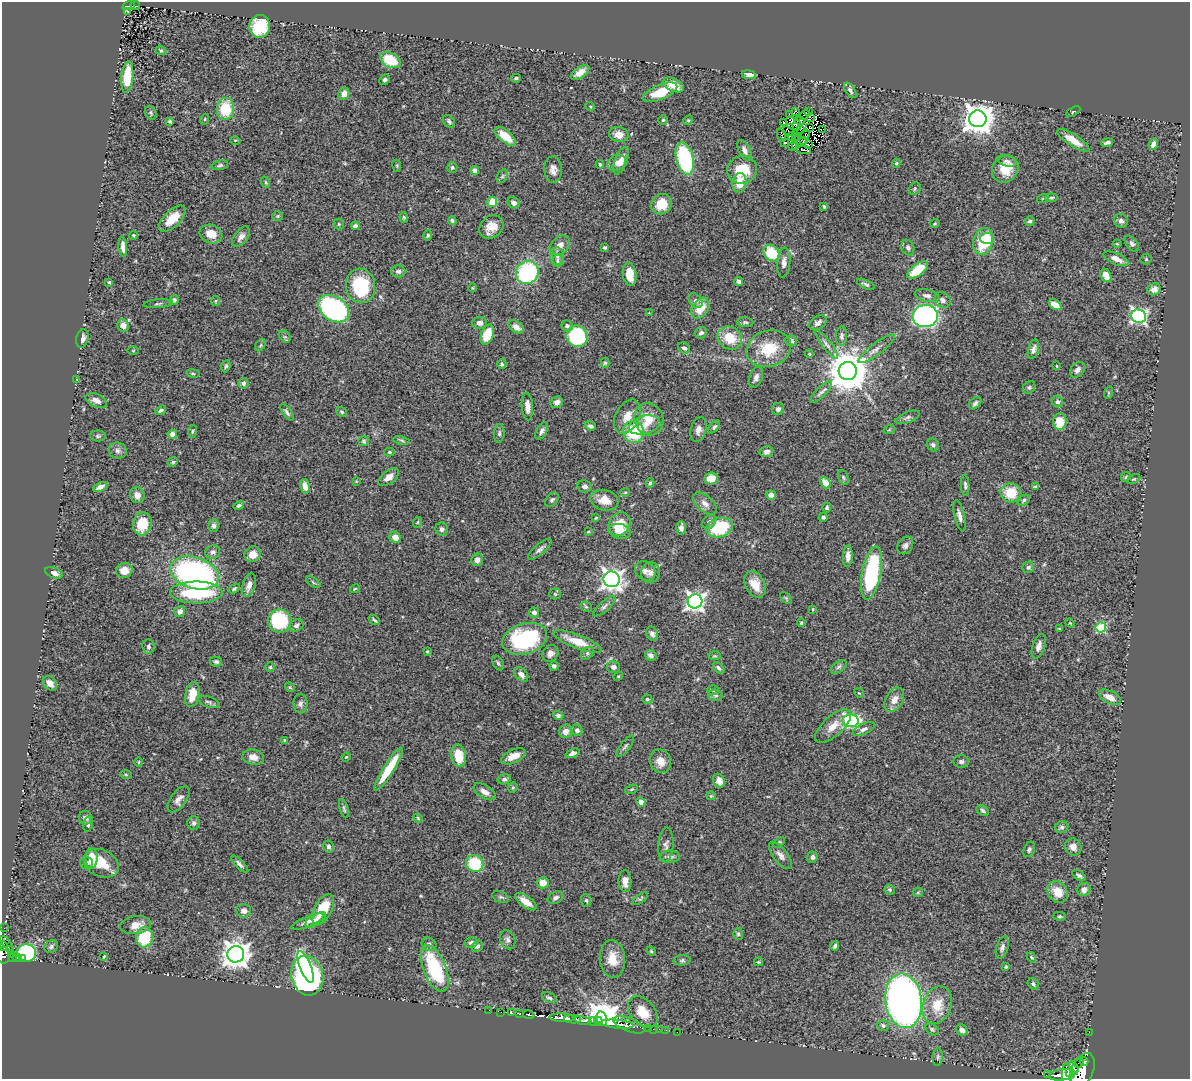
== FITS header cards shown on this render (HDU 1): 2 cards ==
NAXIS1  =                 1188
NAXIS2  =                 1077

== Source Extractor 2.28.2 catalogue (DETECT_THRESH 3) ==
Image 1188 x 1077 px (HDU 1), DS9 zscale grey, 1 PNG px = 1 image px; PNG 1192 x 1081 px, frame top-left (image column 1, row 1077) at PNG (2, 2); each listed source drawn as its Kron ellipse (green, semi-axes under 4 px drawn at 4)
Background 0.618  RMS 0.057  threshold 0.17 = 3 sigma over >= 5 px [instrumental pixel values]
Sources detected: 438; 10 with non-positive FLUX_AUTO (blend fragments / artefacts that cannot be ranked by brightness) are neither listed nor drawn; the other 428 listed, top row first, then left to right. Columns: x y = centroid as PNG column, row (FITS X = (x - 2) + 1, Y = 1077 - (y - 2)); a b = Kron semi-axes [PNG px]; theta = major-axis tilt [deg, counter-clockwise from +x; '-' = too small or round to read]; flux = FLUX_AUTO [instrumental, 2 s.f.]
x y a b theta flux
129 6 6 3 18 78
135 6 5 2 - 13
127 11 3 2 - 3.6
260 26 11 10 - 180
161 50 5 4 - 6.6
390 60 11 7 -29 120
580 72 10 5 34 35
749 75 7 4 -8 14
127 77 15 6 84 100
516 78 5 3 - 5.7
385 80 5 5 - 8.8
674 85 11 6 -26 54
850 90 9 4 -56 10
660 92 18 7 22 110
344 94 6 5 - 25
590 106 5 3 - 3.5
225 109 11 9 84 140
795 111 3 3 - 6.8
809 112 4 2 - 14
1073 112 8 4 29 4.6
151 113 7 5 -60 6.8
789 114 3 3 - 5.3
805 115 5 3 - 0.25
810 117 3 2 - 0.96
205 119 5 3 - 3.5
978 119 8 8 - 5600
663 120 5 5 - 4.8
688 120 5 4 - 4.5
170 121 4 3 - 5.5
449 121 7 5 -49 9.2
791 121 4 4 - 1.4
800 121 5 2 - 2
783 123 3 2 - 5.7
797 125 5 3 - 0.69
809 127 3 2 - 4.5
823 129 3 2 - 5.7
800 130 3 3 - 6.9
788 131 6 3 -24 4.2
619 135 9 7 -11 34
781 135 7 2 -73 6.2
805 135 5 2 - 5.9
505 136 13 6 -39 69
792 136 4 2 - 1.3
798 137 3 2 - 3.8
795 139 3 2 - 6
235 140 5 3 - 3.5
804 140 3 2 - 4
1073 140 19 6 -33 57
785 143 3 2 - 9.4
1107 143 6 3 11 10
1153 144 6 4 65 21
808 145 3 2 - 3.5
792 146 3 2 - 0.044
796 146 3 2 - 4.9
745 150 11 6 -64 19
804 150 7 3 1 27
685 159 16 8 -76 390
621 161 15 6 69 34
1007 161 10 5 -14 12
617 163 9 7 32 27
896 163 5 4 - 5
600 164 4 3 - 6.4
220 165 8 4 14 7.3
397 166 6 4 -72 4.3
452 167 5 5 - 7.2
553 169 13 9 -87 25
1005 169 14 12 50 69
475 170 4 4 - 31
742 170 15 13 16 110
502 176 7 5 59 7.6
265 182 6 3 -70 4.3
739 183 10 7 81 57
915 189 7 5 49 6.3
1043 198 6 3 19 3.8
1051 198 6 4 5 5.9
492 202 5 5 - 71
514 203 6 5 - 14
662 204 11 9 47 80
824 206 3 3 - 4.5
278 216 5 4 - 4.6
404 217 5 4 - 5.4
172 219 17 8 44 67
452 221 4 3 - 7.1
1030 221 5 4 - 9
1121 221 7 6 - 13
935 223 5 3 - 4.2
339 224 5 5 - 4.6
355 226 4 3 - 8.9
491 227 13 10 42 47
211 234 11 9 -19 43
133 235 4 3 - 4.5
428 235 5 4 - 5.5
241 237 12 6 53 19
987 238 7 5 2 52
983 241 13 9 76 160
1117 244 4 4 - 4
1132 244 9 5 -50 12
560 245 11 8 41 26
123 247 10 3 -85 19
605 248 3 3 - 5.8
908 248 8 6 -67 12
771 253 9 7 -50 140
557 256 9 6 -85 16
1116 259 13 5 -24 29
1146 259 5 5 - 5
557 261 6 5 - 7
784 263 15 6 86 22
917 270 12 6 36 110
398 271 7 6 - 11
527 273 12 11 - 430
630 274 12 6 -82 69
1106 275 7 5 -62 38
739 281 4 4 - 9.3
109 282 4 3 - 5.9
866 284 9 4 -26 8.9
361 286 17 14 -82 270
473 288 4 3 - 3.1
1154 289 6 6 - 24
927 295 12 6 -11 15
174 300 5 4 - 11
943 300 9 7 -43 13
215 301 5 4 - 4.9
696 301 8 6 -50 12
158 304 14 4 4 9.3
1055 305 7 4 -34 36
700 308 11 7 58 73
334 309 17 12 -34 720
649 313 4 3 - 2.7
925 316 12 11 - 1000
1139 316 7 6 - 900
745 322 8 5 -2 7.4
480 323 7 6 - 17
818 323 9 6 32 16
123 326 6 6 - 26
567 326 6 5 - 13
516 327 8 5 -31 23
701 333 6 5 - 10
487 335 10 6 70 100
577 336 11 10 - 280
842 336 10 5 87 12
285 337 7 5 -47 8.4
82 338 9 6 75 18
730 338 13 11 -30 91
791 341 6 5 - 11
826 344 18 4 -52 16
260 345 6 4 60 7.1
684 348 6 5 - 12
769 349 23 18 18 130
876 349 22 6 37 23
1033 349 10 5 74 15
133 351 6 4 0 3.6
809 354 4 3 - 3.9
605 363 5 4 - 5.5
502 364 5 4 - 6.8
226 366 6 4 69 7.1
1057 366 4 2 - 2.6
1077 370 9 6 50 17
848 371 9 9 - 14000
193 373 7 3 -9 5.2
756 377 11 6 68 16
77 379 2 2 - 2.9
243 383 5 5 - 11
1029 387 7 5 43 7.3
821 392 14 5 44 13
1108 393 6 4 72 4.8
96 400 11 6 -21 23
557 402 6 5 - 17
1057 402 6 5 - 10
975 403 7 5 46 10
527 407 14 5 -86 30
778 409 6 5 - 11
161 410 6 4 32 8.1
287 412 9 4 -56 10
342 412 6 4 -34 6.3
627 416 18 12 62 49
908 417 12 5 21 11
649 419 16 14 -73 69
1060 422 8 6 -88 76
644 425 16 9 14 39
590 426 6 4 -21 10
714 427 8 4 50 7.4
698 430 13 7 75 22
889 430 6 3 19 3.8
192 431 6 3 82 4.8
542 431 9 5 63 14
634 432 11 10 - 170
499 433 9 5 86 9.1
172 434 5 4 - 25
98 436 8 5 -1 7.3
402 440 8 4 -10 6
364 441 5 5 - 7
933 445 7 5 -59 9.3
118 450 9 8 - 15
389 452 5 4 - 5.7
766 452 7 5 13 17
173 462 5 4 - 4.8
389 477 12 6 38 28
843 477 8 5 -70 7
1126 477 5 4 - 4.7
711 478 7 6 - 41
1134 479 7 4 24 4.9
356 481 4 3 - 3
650 483 5 4 - 6.7
825 483 6 4 -50 47
965 485 11 4 -87 9.7
305 486 7 4 -79 27
585 486 7 6 - 13
100 487 8 4 23 19
1035 487 4 3 - 7.4
625 492 5 4 - 4
1011 493 10 9 - 95
137 495 8 7 - 28
771 495 5 4 - 15
552 500 8 5 52 8.7
604 500 14 10 -13 51
1024 500 7 4 41 6.8
705 503 14 8 -42 23
239 505 5 4 - 7.8
827 507 5 4 - 6.5
960 516 16 5 -77 20
823 517 4 4 - 7.9
596 518 4 3 - 3.9
418 522 5 3 - 3.4
709 522 8 6 51 11
142 524 11 9 78 80
620 524 12 10 53 77
214 526 6 5 - 11
681 528 7 5 89 18
720 528 13 9 17 220
442 529 7 6 - 12
620 531 11 7 -12 24
588 532 3 3 - 3.1
395 537 6 5 - 32
905 545 9 7 56 13
540 549 15 5 40 15
213 552 7 6 - 14
252 554 8 7 - 41
848 556 10 5 88 22
477 560 6 6 - 21
1028 567 6 5 - 9.2
124 570 8 7 - 36
645 571 11 9 -39 21
54 573 9 5 -22 22
195 573 25 15 -17 990
650 573 10 9 - 20
872 573 27 9 79 420
612 579 8 8 - 2200
313 582 8 4 -36 6.4
755 584 14 9 -62 55
249 585 12 6 71 28
234 589 6 4 33 7.1
355 589 5 3 - 4.3
196 592 26 11 0 300
555 594 5 5 - 6.2
786 598 7 4 -45 5.5
695 601 7 7 - 1600
604 606 14 5 41 13
586 607 6 5 - 5.6
813 609 3 2 - 3
180 611 5 5 - 19
534 612 5 5 - 14
374 620 6 3 -38 6.1
280 621 11 11 - 280
801 623 4 3 - 4.1
1070 623 5 3 - 3.1
296 625 7 6 - 12
1101 627 5 5 - 300
1059 629 3 2 - 3.5
652 634 7 5 -63 12
525 639 23 15 17 380
578 642 25 6 -21 69
148 646 7 6 - 9.6
1039 646 13 6 72 19
427 651 4 3 - 3.2
587 653 7 5 42 8.2
550 654 9 7 54 19
651 655 6 5 - 17
715 656 6 3 0 4.3
216 662 6 5 - 8.3
498 663 8 5 -62 7.8
554 666 5 4 - 12
270 667 4 4 - 5.4
613 667 6 6 - 13
839 667 9 5 37 9.9
719 668 7 4 -44 9.3
521 674 8 5 -47 21
618 676 5 4 - 4
50 683 8 6 -47 27
290 687 5 4 - 4.9
713 690 6 5 - 6.7
859 693 5 4 - 4
192 694 13 7 79 62
716 695 7 5 -2 8.8
1110 697 12 6 -27 38
647 699 5 4 - 6.2
894 700 13 8 59 33
209 702 11 5 -19 9.9
300 703 10 7 89 13
558 716 5 4 - 8.8
851 721 8 6 -4 580
833 726 22 10 42 52
864 729 12 5 24 14
577 730 6 5 - 12
566 731 7 6 - 23
284 740 3 3 - 2.9
625 746 13 5 53 10
573 753 7 4 22 14
459 756 11 7 -79 79
513 756 13 6 24 38
253 757 11 7 -12 30
346 757 4 3 - 3
660 761 12 10 -68 39
961 761 7 6 - 11
139 762 5 3 - 3
388 769 25 5 58 130
126 774 6 4 -3 4.6
504 779 7 5 16 8.9
719 781 7 5 -63 25
513 788 5 4 - 5
631 789 7 4 20 4.9
485 792 12 6 -33 24
711 796 5 4 - 4.2
178 799 15 7 53 24
641 802 4 4 - 25
344 809 9 3 -74 6.7
983 811 7 4 -34 8.6
86 818 7 6 - 15
418 818 5 4 - 4.6
194 823 7 6 - 10
88 825 7 4 85 9.5
1062 827 6 6 - 8.2
779 842 6 4 39 5
666 845 17 7 86 20
328 846 6 5 - 11
1073 847 9 8 - 24
1029 849 8 5 68 7.9
780 855 16 7 -52 20
670 857 10 6 -1 13
812 857 5 5 - 9.6
92 858 10 6 88 55
87 863 6 6 - 10
101 863 18 13 -25 81
475 863 9 8 - 170
240 864 11 4 -45 12
1079 875 8 4 -33 9.2
625 881 11 6 -87 29
543 883 6 5 - 41
890 890 5 5 - 7.4
1084 890 7 6 - 21
918 892 5 5 - 4.6
1058 892 12 9 -58 58
501 897 8 5 -25 8.6
555 898 8 6 24 12
640 899 9 4 36 6
586 900 6 5 - 7.6
526 902 12 5 -36 41
323 910 16 8 63 130
244 911 7 7 - 19
1059 916 6 4 2 5.9
316 920 12 5 32 25
307 922 17 5 23 22
136 925 15 9 7 37
4 928 2 2 - 5.6
738 934 6 5 - 6.9
144 937 10 8 80 170
508 940 10 7 -66 14
6 943 9 3 -49 90
471 943 6 5 - 10
429 944 8 6 -35 13
3 946 5 3 - 120
51 946 7 6 - 8.8
477 946 6 5 - 9
835 946 5 3 - 7.6
1002 947 11 6 74 14
10 949 3 2 - 30
651 951 4 4 - 4.9
27 953 9 8 - 410
12 954 4 3 - 69
236 954 8 8 - 4300
4 955 8 6 82 660
17 957 5 3 - 150
104 957 4 3 - 3.5
1032 957 5 4 - 4.7
12 958 3 3 - 58
22 958 4 3 - 120
612 959 19 12 -83 67
682 960 8 5 6 8.2
758 962 4 4 - 4
306 967 17 5 -69 370
1006 967 4 3 - 4.1
435 968 25 11 -68 310
307 976 20 16 -76 1100
1033 984 6 5 - 7.6
549 998 7 5 -24 9.4
904 1001 27 18 -82 2300
937 1005 19 14 69 90
489 1010 2 2 - 7.6
501 1012 2 2 - 5.7
643 1012 18 12 -49 72
511 1013 4 3 - 41
520 1014 3 3 - 130
529 1015 6 3 -9 210
562 1018 12 4 -3 2500
573 1019 8 4 -1 490
602 1019 7 5 -75 16000
583 1021 8 4 -11 390
598 1021 4 3 - 2500
593 1022 4 3 - 500
617 1024 16 4 -5 2100
629 1025 16 7 -21 1400
883 1025 6 5 - 10
649 1028 2 2 - 10
653 1029 2 2 - 16
659 1029 3 2 - 13
932 1029 7 5 -36 7.1
666 1030 3 2 - 5.6
962 1030 6 5 - 19
677 1032 2 2 - 12
1089 1032 2 2 - 12
938 1057 9 5 85 8.3
1084 1061 4 2 - 490
1079 1063 5 3 - 540
1074 1067 6 4 -58 440
1082 1070 18 11 65 6000
1070 1072 3 3 - 290
1048 1075 4 3 - 150
1062 1075 13 5 7 2400
1067 1075 11 5 -88 1300
At the frame edge (FLAGS 8, measured only in part): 2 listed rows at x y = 3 946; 4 955
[10 non-positive-flux detections neither listed nor drawn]